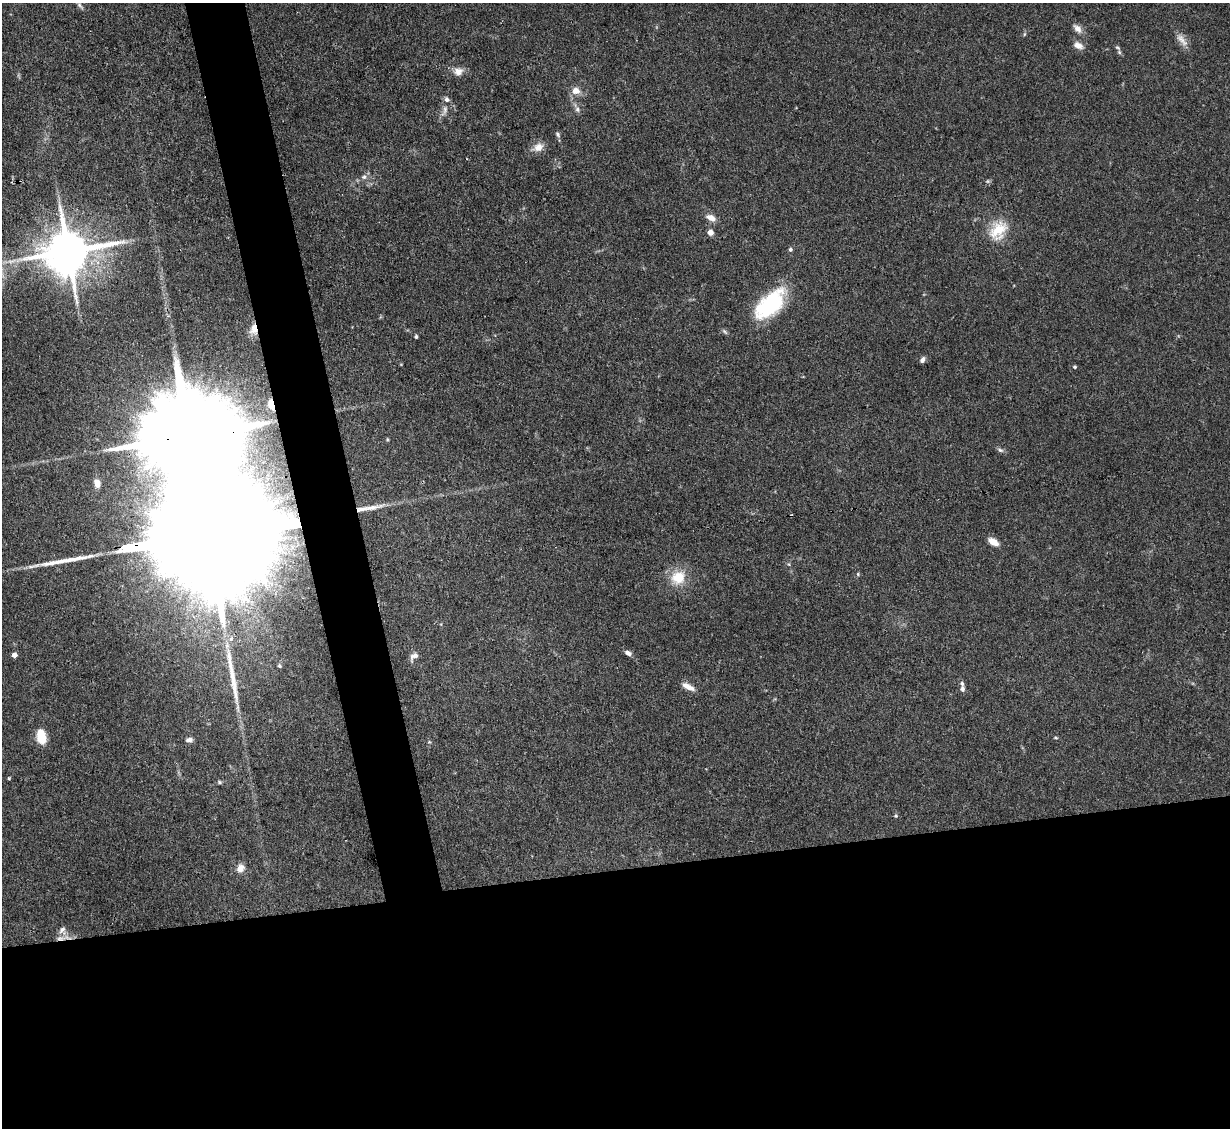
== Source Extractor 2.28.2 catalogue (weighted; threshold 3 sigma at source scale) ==
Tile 15 of 4 x 4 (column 3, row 4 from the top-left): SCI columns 2455-3682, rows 249-1374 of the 4909 x 4883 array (HDU 1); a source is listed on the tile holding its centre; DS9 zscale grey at full resolution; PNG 1232 x 1130 px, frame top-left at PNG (2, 3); no overlay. Shown black and unused: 27% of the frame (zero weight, under 3 of 4 exposures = <1% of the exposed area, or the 3 px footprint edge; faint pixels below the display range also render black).
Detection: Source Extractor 2.28.2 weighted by HDU 2 'WHT'; one run over the whole footprint, this tile lists its part. Background 0.142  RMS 0.0044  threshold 0.0199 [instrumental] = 3 sigma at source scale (4.5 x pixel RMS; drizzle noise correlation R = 1.50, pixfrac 1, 0.05/0.05 arcsec/px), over >= 5 px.
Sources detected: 54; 1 inside a brighter object's white glare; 2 long thin detections or spike segments (spike, bleed or trail) — not listed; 4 inside a brighter listed object's ellipse — not listed separately; the other 47 listed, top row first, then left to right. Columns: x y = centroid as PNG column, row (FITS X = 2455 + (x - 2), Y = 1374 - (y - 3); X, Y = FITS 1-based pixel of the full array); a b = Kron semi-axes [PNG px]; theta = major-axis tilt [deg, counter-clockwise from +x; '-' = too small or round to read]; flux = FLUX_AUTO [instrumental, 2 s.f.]
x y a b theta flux
80 5 13 5 -53 1.3
1077 29 13 8 -47 2.8
1024 34 6 4 88 0.58
1182 40 22 8 -50 3.6
1078 45 13 8 -25 3
1118 48 9 4 -35 0.89
458 71 13 11 6 3.4
576 91 10 9 - 3.7
577 109 8 6 -77 1.4
445 110 17 6 70 2.5
558 134 8 5 -55 0.96
538 147 15 11 28 4
364 177 7 7 - 1.4
988 181 6 5 - 0.7
711 218 12 7 -23 3.2
998 230 24 18 53 13
710 232 5 5 - 3.7
790 249 5 5 - 0.97
68 251 15 12 12 2000
770 304 36 18 45 41
254 329 15 10 87 4.4
416 337 4 3 - 0.69
922 360 7 5 61 1.4
1075 367 4 4 - 0.69
271 404 11 6 -77 6
387 439 5 3 - 0.45
1000 450 9 5 -26 1.1
97 483 9 6 -77 2.8
214 535 126 21 7 46000
993 542 12 6 -32 4.1
858 574 5 4 - 0.56
678 577 19 17 22 11
231 639 5 5 - 0.65
628 653 8 5 -31 1.8
14 655 4 4 - 2.3
414 656 13 7 42 2.1
279 666 5 4 - 0.68
688 687 16 6 -28 3.6
962 689 8 5 -85 1.3
41 736 16 9 -80 8.8
1055 738 6 3 -9 0.52
189 740 9 5 6 1.6
9 778 4 4 - 0.47
219 782 6 5 - 0.74
896 816 6 4 19 0.57
240 868 10 9 - 3.4
62 930 13 10 -67 3.1
Overlapping masked pixels (flux is a lower limit): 3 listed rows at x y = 254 329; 271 404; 214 535
Isophote crosses this tile's border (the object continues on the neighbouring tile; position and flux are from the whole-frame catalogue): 1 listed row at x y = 80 5